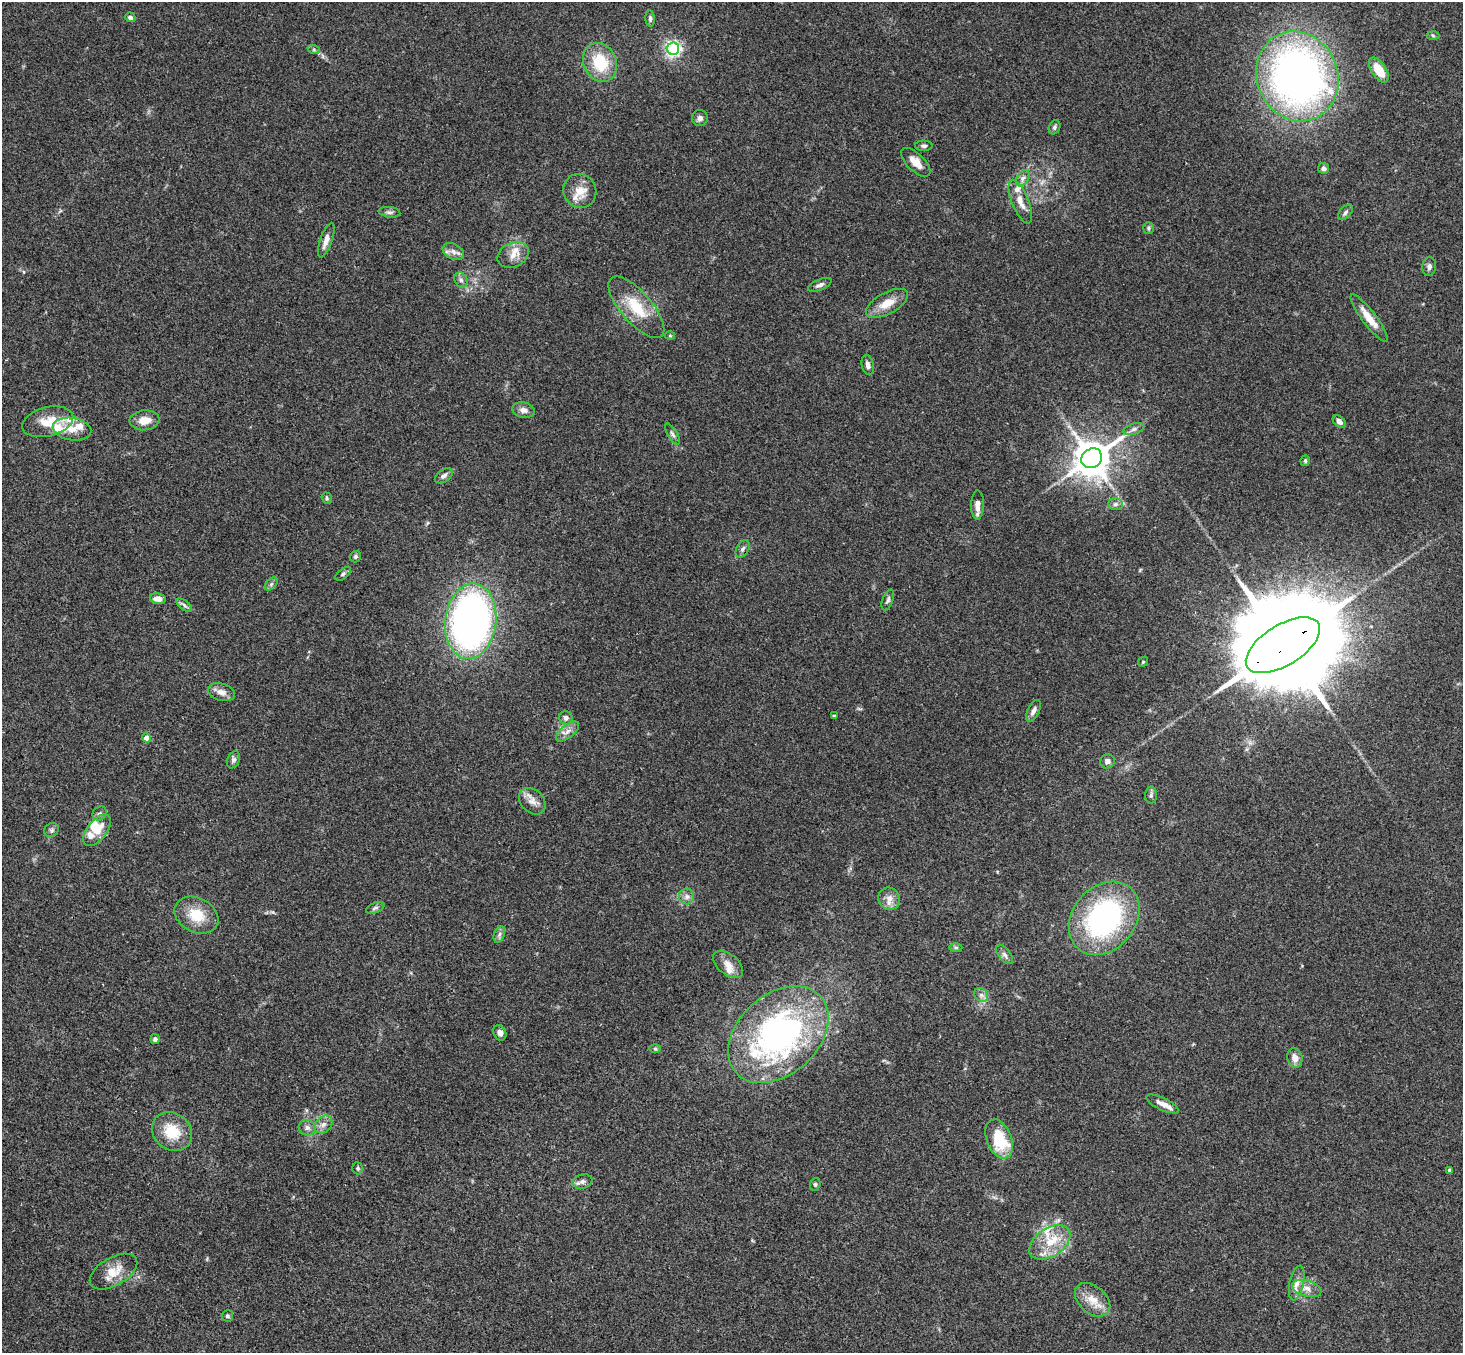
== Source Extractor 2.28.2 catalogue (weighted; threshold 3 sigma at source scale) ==
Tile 7 of 4 x 4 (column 3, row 2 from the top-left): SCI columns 2978-4438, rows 3034-4384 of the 5950 x 5930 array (HDU 1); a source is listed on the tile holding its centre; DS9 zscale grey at full resolution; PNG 1465 x 1355 px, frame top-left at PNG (2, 2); each listed source drawn as its Kron ellipse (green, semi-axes under 4 px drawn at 4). Shown black and unused: <1% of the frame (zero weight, under 3 of 4 exposures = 6% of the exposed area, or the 3 px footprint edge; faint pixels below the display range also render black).
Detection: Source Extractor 2.28.2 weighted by HDU 2 'WHT'; one run over the whole footprint, this tile lists its part. Background 0.153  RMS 0.0072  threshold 0.0324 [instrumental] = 3 sigma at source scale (4.5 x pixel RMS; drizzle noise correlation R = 1.50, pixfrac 1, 0.05/0.05 arcsec/px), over >= 5 px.
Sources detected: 108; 1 inside a brighter object's white glare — neither listed nor drawn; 11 inside a brighter listed object's ellipse — not listed separately; the other 96 listed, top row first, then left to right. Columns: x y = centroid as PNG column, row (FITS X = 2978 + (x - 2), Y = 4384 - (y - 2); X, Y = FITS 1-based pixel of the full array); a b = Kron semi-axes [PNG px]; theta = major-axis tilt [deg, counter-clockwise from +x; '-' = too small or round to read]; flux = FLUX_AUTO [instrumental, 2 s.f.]
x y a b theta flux
130 17 5 4 - 2.5
650 19 8 4 -86 1.8
1433 35 6 4 -3 1.2
673 49 6 6 - 220
314 50 6 4 -19 1.2
600 62 20 16 -66 29
1379 70 14 7 -57 16
1297 76 46 40 -68 440
700 118 8 8 - 2.6
1054 127 7 5 66 1.6
924 146 9 5 1 1.7
916 162 19 8 -44 8
1323 168 5 5 - 2.2
1023 178 9 5 59 2.8
580 191 17 16 - 12
1020 202 23 8 -68 8.4
389 212 11 5 -6 2.1
1345 212 9 5 47 1.9
1148 228 6 5 - 1.2
326 240 18 6 71 5.3
453 252 11 7 -28 4.1
513 255 16 12 26 7.9
1429 267 9 7 83 2.5
461 280 8 6 -62 2.2
820 285 12 5 22 2.4
887 303 23 10 29 11
636 307 38 15 -49 26
1369 318 29 7 -53 11
670 336 5 3 - 0.74
868 365 10 6 -76 3
523 410 11 7 -12 4.1
144 420 15 10 5 8.5
48 422 26 14 14 16
1339 422 8 5 -41 2.8
72 429 19 11 -9 9.7
1134 429 11 5 17 2.3
672 434 12 4 -59 2.1
1092 458 11 9 37 1900
1305 461 5 4 - 1.2
444 476 10 6 35 2.7
327 498 6 5 - 1.1
1115 504 7 6 - 2
978 505 14 6 89 5.7
743 549 9 6 60 2.3
355 557 6 5 - 1.5
343 574 9 5 38 1.7
271 584 8 4 46 1.7
158 599 8 5 -10 4.5
888 600 11 5 68 2
184 605 9 4 -37 1.9
471 621 38 25 83 350
1283 645 42 20 32 24000
1143 662 5 4 - 0.88
221 692 14 8 -16 5.4
1033 711 12 5 63 3.6
834 716 3 2 - 0.76
566 718 7 6 - 3
567 732 14 6 38 4.2
146 738 4 4 - 6.8
233 760 9 6 67 1.9
1107 761 7 7 - 3.2
1151 795 8 6 88 1.9
532 801 15 11 -46 6.2
100 813 7 6 - 2
51 830 8 6 35 1.8
97 830 18 10 52 13
687 896 8 7 - 3
889 899 11 10 - 5.7
375 908 10 5 23 1.7
196 915 23 17 -28 19
1104 918 40 31 49 140
499 934 9 5 70 2.1
956 947 6 4 0 1.1
1005 955 11 6 -50 2.7
728 964 17 10 -39 6.6
981 995 7 6 - 2.7
500 1033 8 6 -63 3.1
778 1035 57 40 42 240
155 1039 5 4 - 2.1
655 1049 6 4 -1 1.1
1295 1058 10 7 -74 4.7
1162 1104 18 6 -25 5.6
323 1124 10 7 45 3.8
307 1128 9 7 -16 3.1
172 1132 21 18 -41 22
999 1139 20 12 -68 34
358 1168 6 5 - 1.3
1450 1170 3 3 - 1.7
582 1182 10 7 11 2.8
815 1184 6 5 - 1.2
1050 1242 23 14 34 17
113 1272 26 14 30 14
1297 1283 18 7 79 6
1307 1288 15 8 -16 5.9
1093 1300 20 13 -41 11
227 1316 6 5 - 1.3
Overlapping masked pixels (flux is a lower limit): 1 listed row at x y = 1283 645